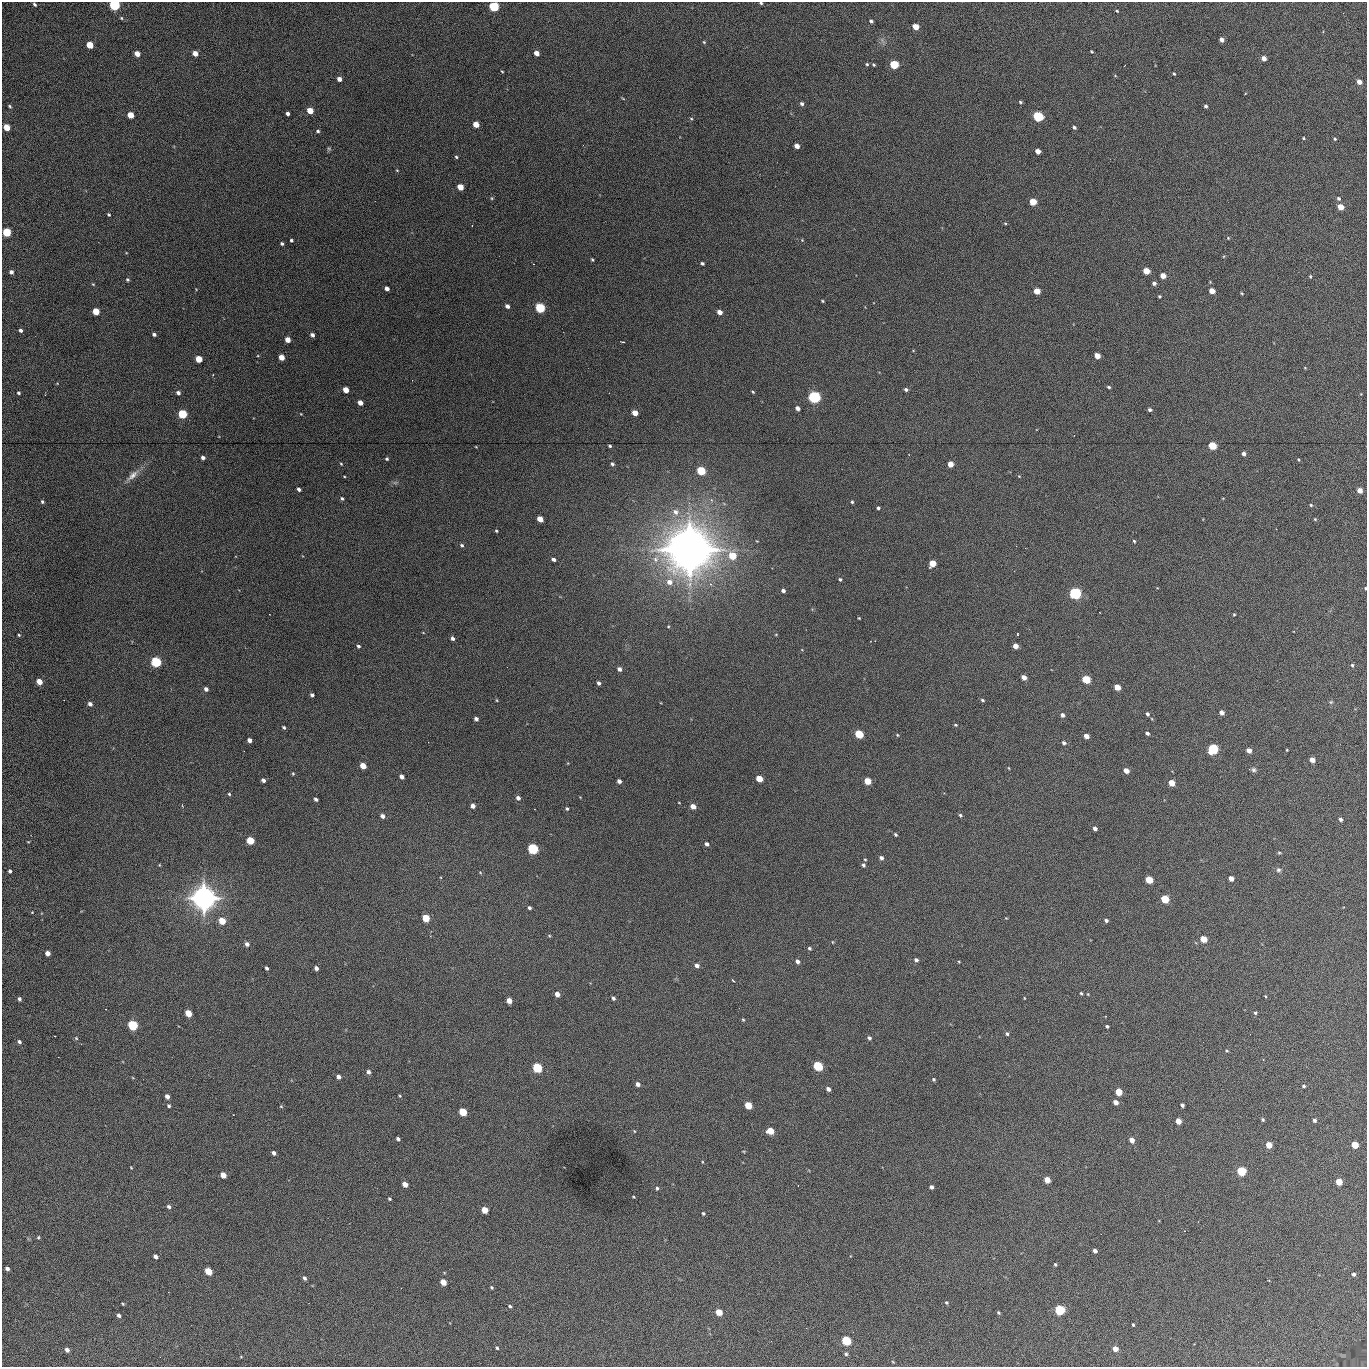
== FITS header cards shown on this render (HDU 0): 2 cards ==
NAXIS1  =                 1365 /fastest changing axis
NAXIS2  =                 1365 /next to fastest changing axis

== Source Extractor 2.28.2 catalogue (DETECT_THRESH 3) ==
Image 1365 x 1365 px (HDU 0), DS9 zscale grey, 1 PNG px = 1 image px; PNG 1369 x 1369 px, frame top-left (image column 1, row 1365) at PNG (2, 2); no overlay
Background 397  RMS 50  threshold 149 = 3 sigma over >= 5 px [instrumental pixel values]
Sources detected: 314; all 314 listed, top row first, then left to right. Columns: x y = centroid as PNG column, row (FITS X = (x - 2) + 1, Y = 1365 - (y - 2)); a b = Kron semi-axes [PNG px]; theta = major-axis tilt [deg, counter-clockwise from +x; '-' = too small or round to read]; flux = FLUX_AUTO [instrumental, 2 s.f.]
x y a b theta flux
761 3 4 3 - 4.1e+03
35 4 4 3 - 6.4e+03
115 5 5 4 - 5.8e+05
494 7 5 5 - 3.7e+05
1117 11 3 2 - 3.3e+03
121 18 5 4 - 4.2e+03
871 21 4 3 - 6.7e+03
916 27 5 4 - 4.9e+04
1222 40 4 4 - 1.6e+04
704 42 5 4 - 3.6e+03
90 45 5 4 - 8.1e+04
1092 52 3 2 - 3.2e+03
195 53 5 4 - 3.1e+04
536 53 5 4 - 2.4e+04
137 54 5 4 - 3.7e+04
1264 58 4 4 - 2.1e+04
867 64 4 3 - 4.4e+03
874 65 4 3 - 3.9e+03
894 65 5 5 - 1.9e+05
502 71 4 2 - 2.6e+03
1174 74 4 3 - 3.8e+03
339 79 4 4 - 1.8e+04
1359 82 5 4 - 2.5e+04
1020 102 4 3 - 4.8e+03
802 104 5 4 - 8.5e+03
10 106 5 3 - 4.6e+03
1206 106 3 3 - 6.8e+03
310 111 5 4 - 6.1e+04
288 113 3 3 - 1.0e+04
130 115 5 4 - 6.9e+04
1038 117 5 5 - 3.6e+05
691 119 5 3 - 3.5e+03
476 124 5 4 - 4.4e+04
7 127 5 4 - 6.8e+04
1074 127 4 3 - 7.0e+03
318 131 4 4 - 5.7e+03
1303 138 3 3 - 3.4e+03
1335 139 4 4 - 4.0e+03
797 146 5 4 - 2.4e+04
329 149 5 5 - 4.7e+03
1038 151 4 4 - 2.7e+04
456 157 4 3 - 4.3e+03
397 170 4 3 - 2.6e+03
460 187 5 4 - 5.5e+04
492 198 5 5 - 3.8e+03
1338 198 5 4 - 6.6e+03
1033 202 5 4 - 7.1e+04
1341 207 5 4 - 5.8e+04
109 214 4 3 - 4.9e+03
1005 223 4 4 - 3.5e+03
7 232 5 4 - 2.1e+05
1228 238 4 4 - 3.3e+03
291 240 3 3 - 6.0e+03
802 240 4 4 - 2.5e+03
282 244 3 3 - 6.9e+03
592 260 4 3 - 4.2e+03
702 263 4 3 - 6.7e+03
1146 271 5 4 - 6.1e+04
11 272 4 4 - 1.1e+04
1163 276 5 4 - 3.7e+04
1310 276 4 3 - 3.7e+03
127 280 4 4 - 5.0e+03
1154 283 4 4 - 1.1e+04
93 284 5 4 - 3.3e+03
387 288 4 4 - 1.7e+04
1037 291 5 4 - 4.6e+04
1212 291 5 4 - 3.7e+04
1242 293 4 3 - 3.1e+03
1159 296 3 3 - 4.7e+03
822 301 3 2 - 3.4e+03
507 306 4 4 - 1.3e+04
540 308 5 5 - 3.3e+05
96 311 5 4 - 9.3e+04
720 312 4 4 - 2.6e+04
20 330 4 3 - 9.7e+03
154 334 4 3 - 9.3e+03
312 335 4 3 - 1.2e+04
287 340 5 4 - 3.6e+04
623 342 4 2 - 3.4e+03
1097 356 5 4 - 3.3e+04
281 357 4 4 - 5.0e+04
199 359 5 4 - 8.4e+04
1305 368 4 3 - 2.5e+03
1109 387 4 3 - 4.9e+03
906 389 4 3 - 7.7e+03
346 390 5 4 - 4.6e+04
753 392 3 3 - 3.4e+03
18 393 3 3 - 6.1e+03
178 393 4 4 - 1.2e+04
1361 394 3 3 - 2.3e+03
814 397 6 5 - 7.2e+05
360 403 5 4 - 2.5e+04
798 408 4 4 - 1.4e+04
1150 410 4 4 - 7.9e+03
635 413 5 4 - 4.6e+04
182 414 5 4 - 2.8e+05
301 414 4 3 - 2.1e+03
610 446 3 3 - 5.0e+03
1212 446 5 5 - 1.3e+05
476 447 4 2 - 2.2e+03
1244 454 4 4 - 1.2e+04
203 458 4 3 - 1.2e+04
387 459 4 3 - 4.7e+03
1298 460 4 3 - 3.7e+03
341 464 4 3 - 3.3e+03
612 464 5 4 - 6.5e+03
950 464 5 4 - 3.6e+04
701 471 5 5 - 1.7e+05
133 475 20 8 42 2.9e+04
1019 476 4 3 - 2.5e+03
395 483 7 4 0 6.1e+03
299 489 4 3 - 1.0e+04
1360 490 4 4 - 3.1e+04
342 498 4 4 - 5.9e+03
42 502 4 4 - 6.1e+03
852 502 4 3 - 4.7e+03
1311 505 4 4 - 4.1e+03
878 508 3 3 - 5.7e+03
676 512 9 8 - 2.2e+04
540 519 5 4 - 4.6e+04
1315 519 5 4 - 3.5e+03
496 531 3 3 - 4.2e+03
757 541 4 3 - 2.3e+03
1134 541 4 3 - 4.1e+03
462 545 5 4 - 6.1e+03
689 549 20 20 - 6.5e+06
732 556 6 5 - 8.9e+04
553 559 4 3 - 1.0e+04
932 563 5 5 - 6.6e+04
840 579 4 3 - 5.7e+03
669 582 7 7 - 2.4e+04
1365 588 3 3 - 3.4e+03
783 591 4 4 - 1.0e+04
1075 593 6 5 - 6.1e+05
1234 614 3 3 - 3.2e+03
859 618 3 2 - 3.0e+03
668 626 4 3 - 2.8e+03
776 634 4 3 - 2.7e+03
1017 634 4 2 - 2.4e+03
19 635 4 3 - 3.8e+03
452 638 4 3 - 9.5e+03
358 646 4 4 - 6.5e+03
1015 646 5 4 - 2.6e+04
156 662 5 5 - 4.4e+05
1352 665 5 4 - 4.6e+03
619 669 4 4 - 1.4e+04
1024 677 4 4 - 2.3e+04
1086 679 5 4 - 1.4e+05
39 682 5 4 - 4.8e+04
599 683 4 3 - 8.8e+03
1117 687 5 4 - 4.9e+04
206 689 4 4 - 1.3e+04
312 695 4 3 - 8.2e+03
497 700 5 3 - 2.8e+03
982 700 5 3 - 4.9e+03
1331 702 5 5 - 4.6e+03
90 704 5 4 - 1.4e+04
1222 712 4 4 - 2.1e+04
1147 714 4 3 - 7.1e+03
1062 715 5 4 - 1.2e+04
476 719 4 4 - 1.1e+04
1152 719 4 2 - 2.4e+03
955 725 5 3 - 3.8e+03
284 727 4 3 - 5.8e+03
1147 733 4 3 - 8.6e+03
859 734 5 4 - 1.6e+05
897 735 4 3 - 2.9e+03
1086 736 4 4 - 2.3e+04
249 740 4 4 - 1.6e+04
1064 743 5 4 - 7.7e+03
1213 749 5 5 - 3.2e+05
1249 750 4 4 - 2.6e+04
1287 750 3 2 - 2.7e+03
1312 760 4 4 - 2.9e+04
363 766 5 4 - 4.7e+04
1009 768 4 2 - 2.5e+03
1254 770 6 6 - 8.3e+03
1126 771 4 4 - 3.3e+04
293 774 4 3 - 3.6e+03
402 777 5 4 - 1.5e+04
759 779 5 4 - 7.0e+04
263 780 4 4 - 1.2e+04
619 781 4 4 - 1.1e+04
867 781 5 4 - 8.4e+04
1171 783 5 4 - 5.7e+04
229 794 4 4 - 4.1e+03
518 798 5 4 - 1.1e+04
316 799 4 3 - 7.9e+03
679 803 3 2 - 2.0e+03
473 806 4 4 - 1.8e+04
693 806 5 4 - 3.0e+04
567 809 4 3 - 5.5e+03
960 815 5 4 - 5.0e+03
383 816 5 4 - 1.4e+04
1341 819 4 4 - 7.9e+03
1095 828 4 4 - 1.2e+04
895 834 4 4 - 5.2e+03
250 840 5 4 - 1.2e+05
28 842 4 2 - 2.6e+03
707 844 4 3 - 1.3e+04
533 849 5 5 - 4.3e+05
1279 853 4 4 - 3.7e+03
881 858 5 4 - 1.1e+04
865 859 3 3 - 3.5e+03
159 865 5 3 - 2.9e+03
863 865 4 4 - 6.7e+03
1278 870 6 6 - 7.9e+03
10 871 4 3 - 7.6e+03
480 872 5 3 - 2.9e+03
1231 878 4 4 - 2.4e+04
1149 880 5 4 - 8.8e+04
204 898 10 9 - 2.9e+06
1165 899 5 4 - 1.4e+05
529 908 4 3 - 6.6e+03
32 912 3 3 - 2.3e+03
426 918 5 4 - 9.6e+04
1006 918 4 3 - 2.4e+03
1106 920 4 3 - 8.9e+03
222 921 5 4 - 6.9e+04
549 936 5 3 - 3.1e+03
1203 939 5 4 - 6.3e+04
832 942 4 3 - 2.4e+03
247 944 5 5 - 1.2e+04
809 948 4 3 - 5.8e+03
47 953 4 4 - 2.6e+04
916 960 5 4 - 9.8e+03
797 961 4 4 - 1.3e+04
959 962 5 3 - 2.6e+03
697 965 5 4 - 1.3e+04
267 968 4 3 - 7.2e+03
316 968 4 4 - 1.0e+04
733 981 5 2 - 2.8e+03
1081 993 3 3 - 4.4e+03
557 994 4 4 - 2.4e+04
1265 996 4 3 - 2.8e+03
613 998 4 4 - 8.6e+03
1024 998 4 2 - 2.2e+03
19 999 4 4 - 8.2e+03
509 1001 4 4 - 3.4e+04
188 1013 5 4 - 6.5e+04
1255 1013 4 4 - 4.7e+03
743 1020 4 4 - 3.4e+03
133 1025 5 5 - 3.5e+05
1107 1026 3 3 - 5.7e+03
1007 1034 5 4 - 5.9e+03
76 1038 6 4 -45 4.1e+03
869 1038 4 4 - 8.5e+03
19 1042 5 4 - 7.7e+03
1227 1051 4 3 - 3.2e+03
818 1066 5 5 - 2.5e+05
537 1068 5 5 - 2.8e+05
368 1072 5 4 - 1.1e+04
338 1077 4 4 - 1.4e+04
934 1079 4 4 - 4.9e+03
638 1084 5 4 - 1.6e+04
1304 1086 4 4 - 5.6e+03
828 1089 5 4 - 1.3e+04
1118 1092 5 4 - 8.9e+04
167 1096 4 4 - 1.6e+04
400 1096 4 3 - 3.4e+03
1116 1102 4 4 - 2.2e+04
748 1105 5 4 - 8.8e+04
1182 1105 4 4 - 8.1e+03
169 1106 4 4 - 5.9e+03
281 1106 5 4 - 3.7e+03
463 1112 5 4 - 1.3e+05
1263 1120 3 3 - 4.8e+03
1314 1120 4 4 - 7.4e+03
1178 1121 5 4 - 3.3e+04
634 1131 4 3 - 2.5e+03
770 1131 5 5 - 7.1e+04
398 1139 4 3 - 8.9e+03
1132 1140 5 4 - 2.2e+04
1269 1145 5 4 - 5.6e+04
1355 1145 5 4 - 7.7e+04
274 1153 4 3 - 1.3e+04
131 1168 4 3 - 2.5e+03
1241 1171 5 5 - 2.5e+05
223 1175 5 4 - 4.3e+04
1047 1180 5 4 - 4.6e+04
1339 1182 5 4 - 6.6e+04
405 1184 5 4 - 3.2e+04
931 1187 4 4 - 1.0e+04
657 1188 5 4 - 4.8e+03
633 1197 3 2 - 2.8e+03
389 1199 3 3 - 4.6e+03
169 1207 5 4 - 8.3e+03
485 1210 5 4 - 5.9e+04
703 1213 4 3 - 4.6e+03
38 1237 4 3 - 3.9e+03
1095 1251 4 4 - 1.2e+04
155 1256 4 4 - 1.3e+04
1055 1264 4 3 - 4.0e+03
7 1269 4 3 - 1.1e+04
208 1271 5 4 - 9.9e+04
1354 1274 4 3 - 8.1e+03
304 1278 4 3 - 8.9e+03
443 1282 5 4 - 5.1e+04
492 1287 3 3 - 4.5e+03
946 1303 4 4 - 4.3e+03
123 1304 4 3 - 3.2e+03
510 1306 5 4 - 5.3e+03
1060 1310 5 5 - 3.7e+05
719 1312 5 4 - 7.0e+04
998 1313 4 3 - 4.3e+03
119 1315 4 3 - 1.1e+04
1133 1325 3 3 - 3.6e+03
846 1340 5 5 - 2.6e+05
497 1348 3 3 - 4.6e+03
1115 1349 4 4 - 3.1e+04
67 1350 5 4 - 1.2e+04
846 1354 4 4 - 5.6e+03
241 1357 5 3 - 2.5e+03
893 1362 4 3 - 2.8e+03
At the frame edge (FLAGS 8, measured only in part): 4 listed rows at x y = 761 3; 115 5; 494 7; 1365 588

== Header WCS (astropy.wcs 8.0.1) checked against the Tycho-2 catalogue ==
Header WCS as astropy/WCSLIB reads it (applying the file's SIP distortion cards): RA---TAN-SIP/DEC--TAN-SIP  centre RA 02:17:03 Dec +13:19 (34.26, +13.32 deg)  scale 1.91 arcsec/px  FOV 43.6' x 43.5'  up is -180 deg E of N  parity flipped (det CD > 0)
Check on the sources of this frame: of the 60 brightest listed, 15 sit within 2.8 arcsec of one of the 17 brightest Tycho-2 stars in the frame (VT <= 12.67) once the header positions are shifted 0.69 arcsec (0.22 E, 0.65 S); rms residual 0.93 arcsec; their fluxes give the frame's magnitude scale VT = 25.73 - 2.5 log10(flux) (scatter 0.15 mag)
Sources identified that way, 15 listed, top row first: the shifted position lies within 2.8 arcsec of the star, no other Tycho-2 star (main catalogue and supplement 1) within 5.6 arcsec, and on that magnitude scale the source's flux lands within +1.5 / -3 mag of the star's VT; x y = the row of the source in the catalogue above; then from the Tycho-2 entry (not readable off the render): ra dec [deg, ICRS J2000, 3 dp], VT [Tycho-2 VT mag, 2 dp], TYC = Tycho-2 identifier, HIP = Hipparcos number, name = IAU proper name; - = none
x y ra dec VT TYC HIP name
115 5 34.572 +12.955 11.42 637-1207-1 - -
494 7 34.365 +12.956 12.09 637-873-1 - -
1038 117 34.068 +13.016 12.11 637-923-1 - -
540 308 34.341 +13.116 11.78 637-767-1 - -
814 397 34.191 +13.165 10.78 637-980-1 - -
182 414 34.536 +13.172 12.67 637-944-1 - -
1075 593 34.049 +13.269 11.22 637-820-1 - -
156 662 34.551 +13.304 11.62 637-695-1 - -
1213 749 33.973 +13.352 11.91 637-1253-1 - -
533 849 34.345 +13.404 11.61 637-1245-1 - -
204 898 34.525 +13.430 7.86 637-948-1 10730 -
537 1068 34.343 +13.520 12.11 637-855-1 - -
1241 1171 33.958 +13.576 11.96 637-1126-1 - -
1060 1310 34.057 +13.650 11.94 637-667-1 - -
846 1340 34.174 +13.666 12.36 637-601-1 - -